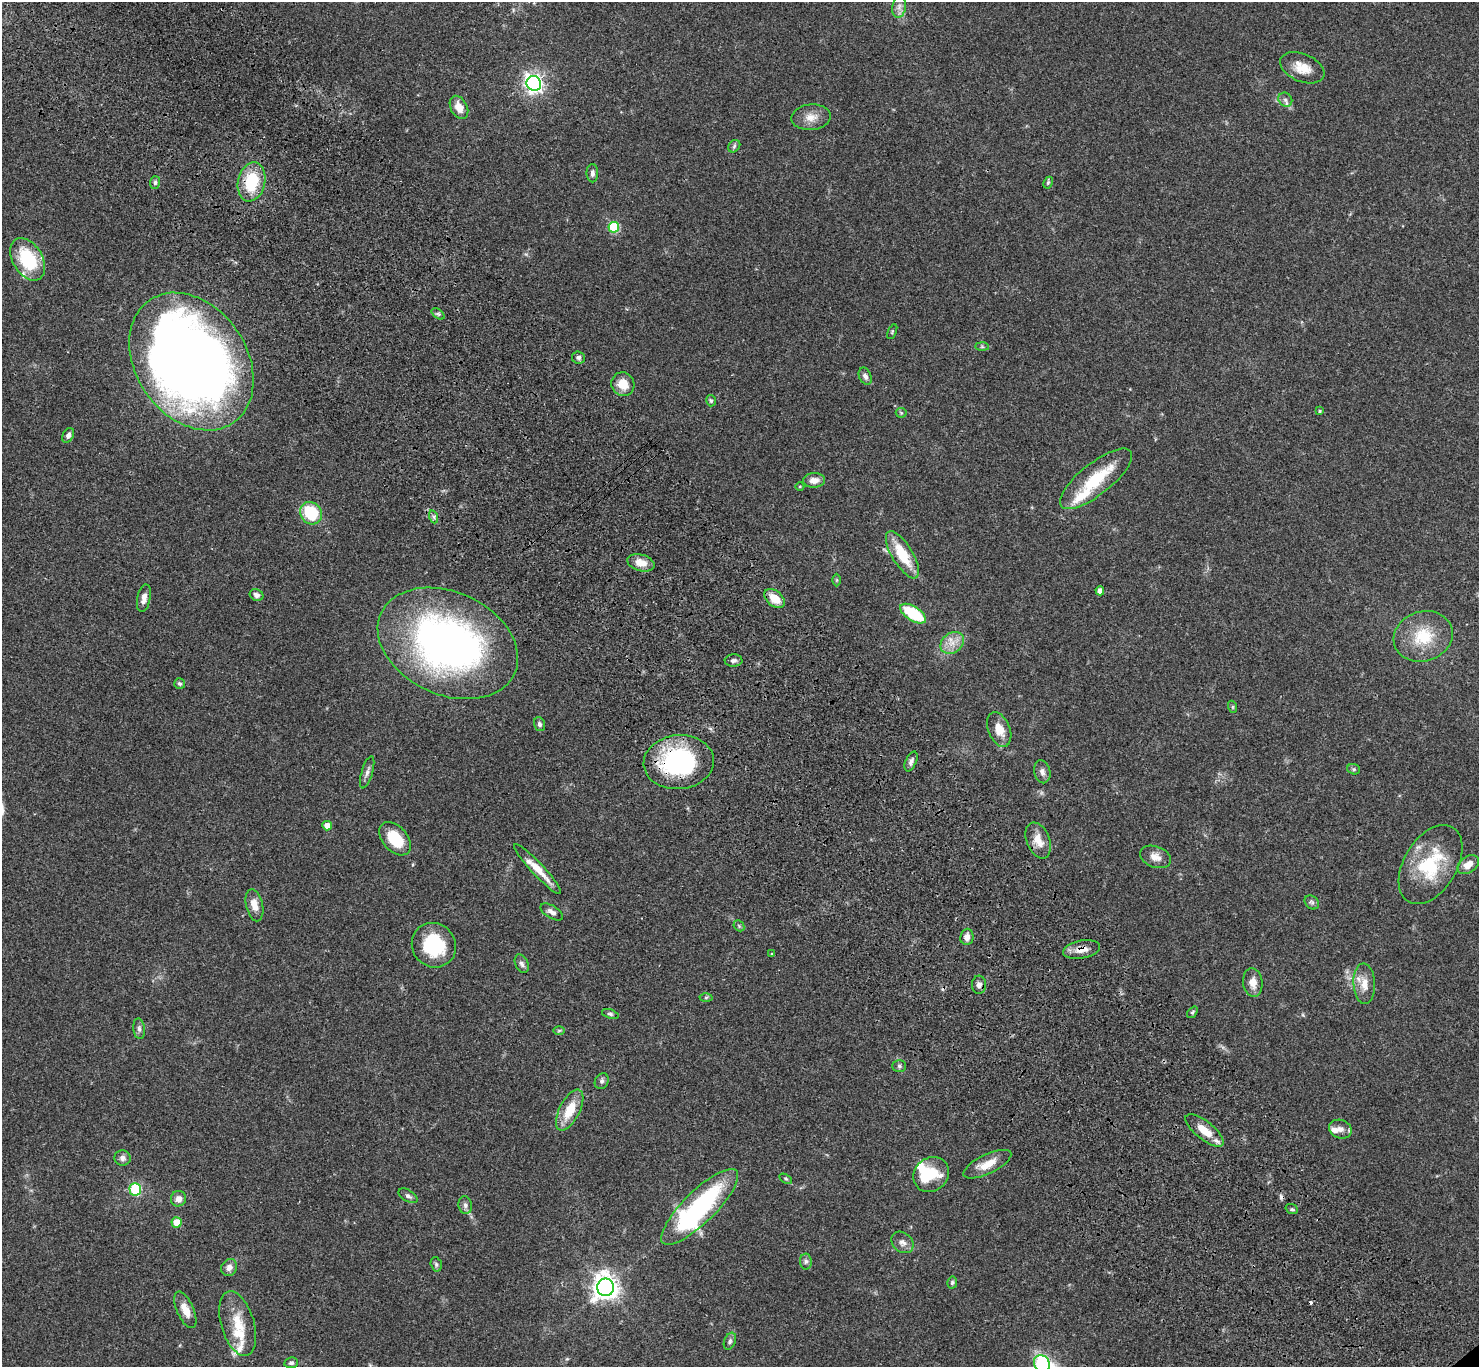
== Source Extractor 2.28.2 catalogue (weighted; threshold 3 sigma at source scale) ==
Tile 11 of 4 x 4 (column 3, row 3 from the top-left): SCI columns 3054-4530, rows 1611-2975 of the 6109 x 6091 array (HDU 1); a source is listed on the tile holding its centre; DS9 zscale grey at full resolution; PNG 1481 x 1369 px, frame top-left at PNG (2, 2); each listed source drawn as its Kron ellipse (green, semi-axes under 4 px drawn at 4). Shown black and unused: <1% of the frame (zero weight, under 3 of 4 exposures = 6% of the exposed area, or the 3 px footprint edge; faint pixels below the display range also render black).
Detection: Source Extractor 2.28.2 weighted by HDU 2 'WHT'; one run over the whole footprint, this tile lists its part. Background 0.0504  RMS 0.0055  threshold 0.0246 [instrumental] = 3 sigma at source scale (4.5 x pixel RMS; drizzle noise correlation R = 1.50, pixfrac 1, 0.05/0.05 arcsec/px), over >= 5 px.
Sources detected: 114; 3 inside a brighter object's white glare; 3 cosmic-ray / hot-pixel residue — neither listed nor drawn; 7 inside a brighter listed object's ellipse — not listed separately; the other 101 listed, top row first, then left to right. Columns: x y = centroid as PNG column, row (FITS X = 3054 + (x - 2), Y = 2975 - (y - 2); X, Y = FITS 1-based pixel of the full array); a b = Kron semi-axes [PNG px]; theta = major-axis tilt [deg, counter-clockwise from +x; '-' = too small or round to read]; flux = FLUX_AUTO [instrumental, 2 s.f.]
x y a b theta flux
899 7 11 7 80 2.6
1302 68 23 14 -23 8.8
534 83 8 7 - 190
1285 100 7 6 - 1.6
459 107 12 8 -62 6
811 117 19 13 5 6.3
734 146 7 5 48 0.94
592 173 9 6 -89 1.8
155 182 6 5 - 1
251 182 20 13 78 23
1048 183 6 4 63 0.92
614 227 5 5 - 34
28 259 23 15 -59 29
438 314 7 4 -36 0.93
892 332 8 4 64 0.74
982 347 7 4 -1 0.87
578 357 6 6 - 1.5
191 362 74 55 -55 660
865 376 9 6 -66 1.9
623 384 12 11 - 8
711 401 6 4 -76 0.98
1320 411 4 4 - 0.65
901 413 5 5 - 0.72
68 435 8 5 61 1.8
1096 479 44 16 38 25
814 480 11 7 2 4.2
800 486 4 3 - 0.41
311 513 12 10 -48 25
434 517 6 4 -71 1
902 555 27 10 -58 18
641 563 14 8 -17 6.6
837 580 6 4 90 0.57
1100 591 4 4 - 2.9
256 595 7 5 -27 2
144 598 14 6 79 3.3
775 598 12 7 -41 8.6
913 614 14 7 -32 27
1423 636 30 25 18 21
448 643 73 51 -25 240
952 643 13 10 36 5.5
734 661 9 6 1 1.6
180 684 5 5 - 0.94
1233 707 6 4 -71 0.66
539 724 7 5 -70 1.3
999 730 18 10 -68 7.2
911 761 10 5 66 2
679 762 35 27 5 69
1354 769 6 5 - 0.85
367 772 17 5 73 2.3
1042 772 11 8 -78 2.4
327 826 5 4 - 4.4
395 839 19 12 -49 16
1038 840 19 11 -68 7.3
1155 857 16 10 -20 4.7
1430 864 43 26 59 34
1468 865 12 8 36 5
538 869 34 6 -47 9
1312 902 8 6 -42 1.3
254 905 16 8 -77 5.6
552 912 13 6 -32 2.5
739 926 6 4 -47 0.79
967 937 8 6 85 3.2
434 945 23 21 -49 30
1082 949 19 9 11 5.5
772 954 3 3 - 0.51
522 964 10 6 -66 1.8
1253 983 14 9 -82 5
1364 984 20 11 -87 6.5
979 985 9 7 88 2.2
706 997 6 4 1 0.84
1192 1012 6 4 51 0.8
610 1014 8 4 -18 1
139 1029 10 5 -84 1.7
559 1030 6 4 1 0.66
899 1066 7 6 - 1
602 1081 8 6 65 1.4
570 1110 22 10 63 13
1340 1129 11 9 -21 3.3
1205 1131 23 9 -38 9.1
122 1158 8 7 - 2.4
987 1164 26 9 26 8.2
931 1174 19 16 42 12
786 1179 7 4 -30 0.8
135 1189 6 6 - 24
408 1196 10 5 -32 1.6
178 1199 8 7 - 3.5
465 1205 9 6 -79 1.7
700 1207 51 16 45 77
1292 1209 6 5 - 0.82
177 1222 5 5 - 9.5
902 1242 12 9 -41 3
806 1261 8 6 89 1.4
436 1264 7 5 -75 1.1
229 1268 9 7 55 2.8
952 1282 6 5 - 0.96
606 1287 9 8 - 500
185 1310 20 8 -66 6.1
238 1324 33 16 -73 15
730 1341 9 5 67 1.4
291 1363 7 5 7 1.4
1042 1364 9 7 -58 12
Overlapping masked pixels (flux is a lower limit): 4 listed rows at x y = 191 362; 911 761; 679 762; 1082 949
Isophote crosses this tile's border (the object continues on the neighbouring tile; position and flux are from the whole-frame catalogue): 1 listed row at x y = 1042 1364